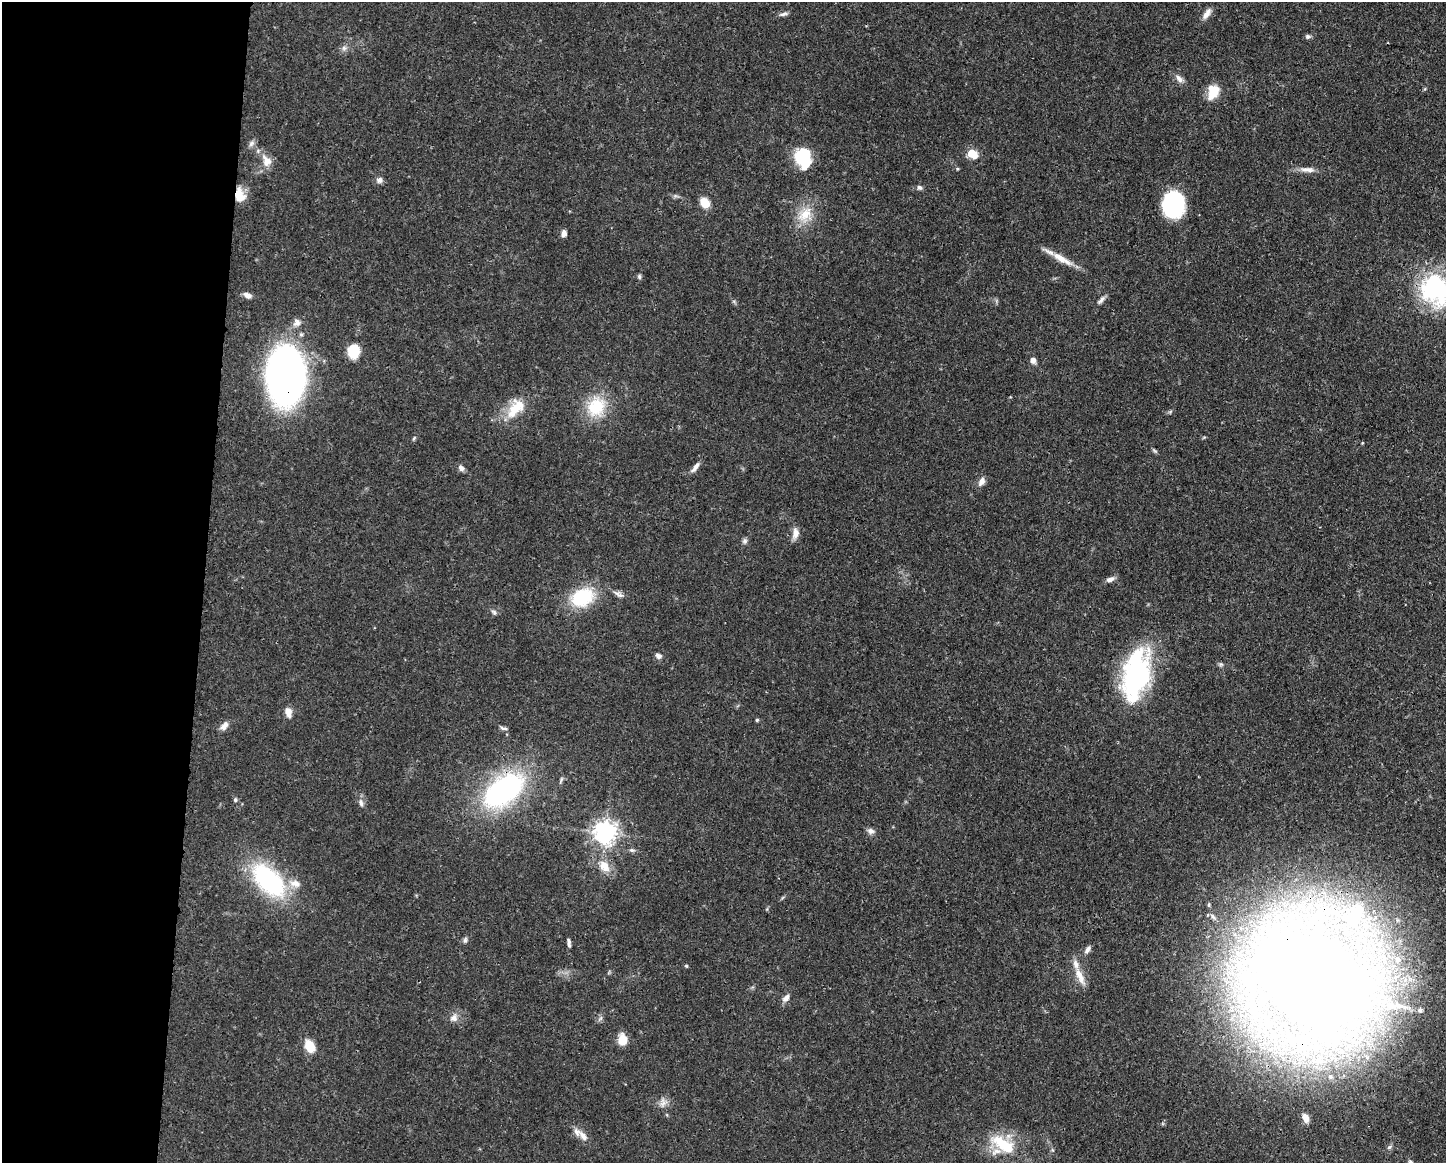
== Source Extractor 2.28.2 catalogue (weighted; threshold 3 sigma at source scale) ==
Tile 4 of 3 x 4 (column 1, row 2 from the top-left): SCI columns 116-1559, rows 2328-3488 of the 4674 x 4656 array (HDU 1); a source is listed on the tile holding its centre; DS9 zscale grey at full resolution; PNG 1448 x 1165 px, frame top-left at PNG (2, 2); no overlay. Shown black and unused: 14% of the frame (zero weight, under 3 of 4 exposures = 1% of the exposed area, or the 3 px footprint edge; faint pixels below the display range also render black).
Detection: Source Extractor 2.28.2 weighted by HDU 2 'WHT'; one run over the whole footprint, this tile lists its part. Background 0.0441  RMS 0.0029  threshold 0.0131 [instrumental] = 3 sigma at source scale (4.5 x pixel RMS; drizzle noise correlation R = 1.50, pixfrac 1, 0.05/0.05 arcsec/px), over >= 5 px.
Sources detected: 85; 1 inside a brighter object's white glare — not listed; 6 inside a brighter listed object's ellipse — not listed separately; the other 78 listed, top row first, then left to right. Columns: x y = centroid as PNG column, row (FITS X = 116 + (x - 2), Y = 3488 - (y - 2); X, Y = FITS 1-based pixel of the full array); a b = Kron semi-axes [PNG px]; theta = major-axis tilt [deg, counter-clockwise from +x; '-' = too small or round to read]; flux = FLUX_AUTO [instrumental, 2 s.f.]
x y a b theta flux
783 14 12 5 16 0.91
1207 14 15 6 57 2
1307 36 7 6 - 0.66
344 48 7 7 - 0.91
1179 79 13 7 -44 1.5
1213 92 16 12 69 5.8
251 143 10 6 46 1
972 154 6 5 - 13
802 157 18 14 -73 16
266 161 19 12 -66 3.5
957 169 4 4 - 0.33
1305 169 16 7 2 2
379 180 9 8 - 1.1
919 188 7 6 - 0.73
239 194 17 12 -84 4.9
704 203 8 7 - 6
1174 205 21 17 -88 33
805 215 25 17 52 6.8
564 233 8 6 78 1.4
1062 259 33 8 -30 4.7
639 276 7 5 -64 0.57
1435 289 37 30 -66 42
248 295 11 6 -24 1.5
1101 300 14 5 46 1.1
297 323 11 10 - 1.8
353 351 12 10 -90 9.2
1033 360 5 5 - 2.1
286 376 33 23 -88 250
596 407 29 24 67 12
515 408 30 16 51 8.4
1204 437 6 3 19 0.32
414 438 8 4 55 0.42
1155 451 8 4 -35 0.47
695 467 16 5 52 1.6
461 468 7 6 - 1.3
981 481 11 6 61 1.8
795 533 16 8 83 2
745 541 8 6 89 0.8
1110 579 11 6 23 1.4
620 595 11 6 -2 1.1
582 597 29 21 25 16
494 612 8 5 -40 0.69
659 656 8 6 -25 1
1221 664 7 5 -20 0.6
1139 675 55 24 89 52
288 712 12 7 -75 2.3
757 720 5 4 - 0.37
224 726 13 7 48 1.7
503 728 10 4 -10 0.71
503 790 48 26 36 57
235 800 6 5 - 0.55
361 803 10 6 -75 1.1
871 831 10 7 -17 1.1
605 832 7 7 - 240
632 850 8 5 -1 0.69
604 866 17 13 -54 4.4
268 880 50 27 -45 34
1309 920 85 31 -12 75
465 940 8 5 80 0.76
569 943 10 4 -83 0.94
1087 949 11 6 54 1.2
1397 959 7 7 - 1.1
686 966 4 4 - 0.33
1080 976 29 8 -66 3.8
1312 979 53 43 -18 1300
786 998 11 7 47 1.6
1420 1010 7 7 - 0.96
454 1018 12 10 39 1.9
622 1040 10 7 -89 5.6
310 1047 10 7 -66 8
1318 1060 13 10 -17 4.2
1330 1076 7 7 - 0.98
663 1102 13 10 76 1.9
1305 1118 10 7 -64 3.2
583 1136 17 8 -54 2.3
1002 1143 31 16 -31 11
1389 1147 8 5 28 0.67
1410 1162 7 5 -22 0.54
Overlapping masked pixels (flux is a lower limit): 5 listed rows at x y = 239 194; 286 376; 503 790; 1309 920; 1312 979
Isophote crosses this tile's border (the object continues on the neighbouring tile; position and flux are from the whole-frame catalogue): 2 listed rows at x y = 1435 289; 1410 1162